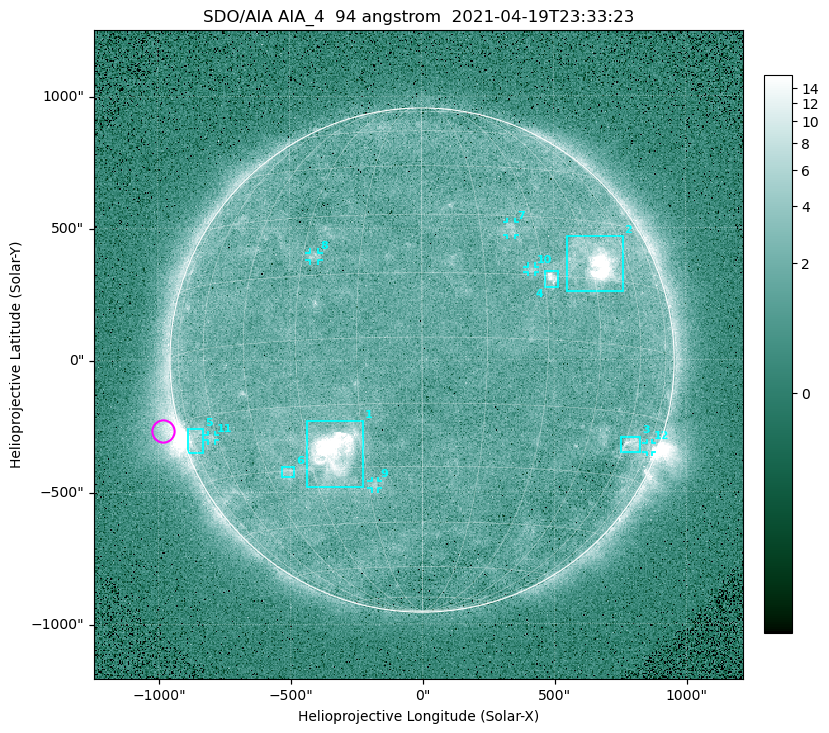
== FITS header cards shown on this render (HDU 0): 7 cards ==
TELESCOP= 'SDO/AIA '
INSTRUME= 'AIA_4   '
WAVELNTH=                   94
WAVEUNIT= 'angstrom'
DATE-OBS= '2021-04-19T23:33:23.12'
CTYPE1  = 'HPLN-TAN'
CTYPE2  = 'HPLT-TAN'

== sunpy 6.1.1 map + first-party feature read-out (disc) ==
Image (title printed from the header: SDO/AIA AIA_4  94 angstrom  2021-04-19T23:33:23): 512 x 512 px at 4.8 arcsec/px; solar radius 955 arcsec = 199 px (full disc in frame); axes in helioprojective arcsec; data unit not stated in the header (colour bar unlabelled)
Orientation: roll -0.138 deg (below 1 deg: not rotated)
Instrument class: DISC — disc imager (sunpy class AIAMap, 94 A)
Bright regions (active regions / flare kernels): reference = the median radial profile (limb darkening/brightening removed); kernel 5 px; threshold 5 sigma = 2.5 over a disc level ~1.76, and >= 1.15x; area >= 9 px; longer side >= 5 px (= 24 arcsec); searched inside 0.97 R_sun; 12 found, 12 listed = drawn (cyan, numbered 1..; 6 of them under ~33 arcsec drawn as corner ticks so the feature stays visible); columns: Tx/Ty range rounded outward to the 10 arcsec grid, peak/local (2 s.f.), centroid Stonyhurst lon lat
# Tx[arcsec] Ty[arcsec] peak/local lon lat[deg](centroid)
1 -440..-220 -480..-230 214 -23 -26
2 550..760 260..470 35 +47 +19
3 750..830 -350..-290 4.6 +63 -22
4 460..520 270..340 7 +32 +14
5 -890..-830 -350..-260 6 -72 -19
6 -540..-480 -440..-400 3 -38 -30
7 320..360 470..520 3.1 +23 +26
8 -430..-390 380..410 3.1 -27 +20
9 -190..-170 -490..-450 3 -13 -35
10 400..430 330..360 2.9 +27 +16
11 -810..-780 -300..-280 2.8 -63 -20
12 850..870 -350..-310 3 +75 -22
Off-limb structures (1.02-1.3 R_sun): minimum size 50 px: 5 found; the strongest spans PA ~90..115 deg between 1.02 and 1.21 R_sun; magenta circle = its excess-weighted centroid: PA ~105 deg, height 1.06 R_sun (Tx ~-980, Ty ~-270 arcsec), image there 4.9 x the reference